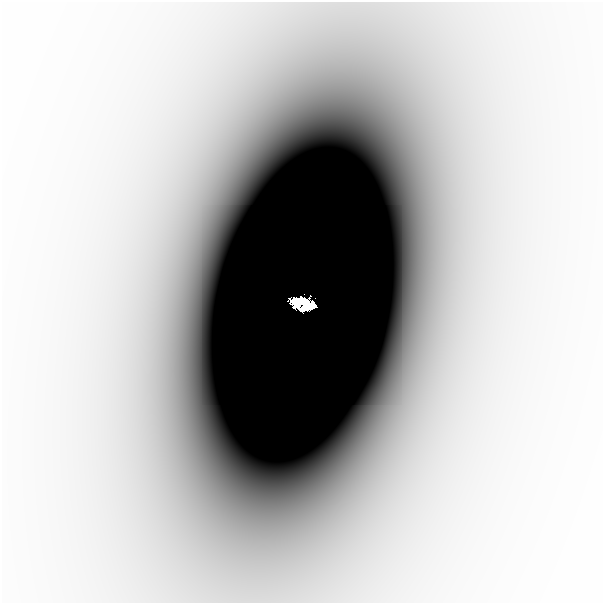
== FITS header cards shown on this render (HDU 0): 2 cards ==
NAXIS1  =                  601
NAXIS2  =                  601

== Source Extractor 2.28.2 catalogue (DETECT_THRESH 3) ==
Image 601 x 601 px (HDU 0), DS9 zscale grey, 1 PNG px = 1 image px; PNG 605 x 605 px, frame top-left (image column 1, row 601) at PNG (2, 2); no overlay
Background -3.80e-06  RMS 1.3e-06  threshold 3.76e-06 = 3 sigma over >= 5 px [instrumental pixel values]
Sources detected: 3; all 3 listed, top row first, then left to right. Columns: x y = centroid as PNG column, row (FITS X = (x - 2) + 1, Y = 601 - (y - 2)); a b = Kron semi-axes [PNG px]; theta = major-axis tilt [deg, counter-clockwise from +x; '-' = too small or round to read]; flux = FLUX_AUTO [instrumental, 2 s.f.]
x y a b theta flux
300 301 18 9 -6 2.4
304 305 13 9 -8 3.5
392 332 60 29 79 0.0086